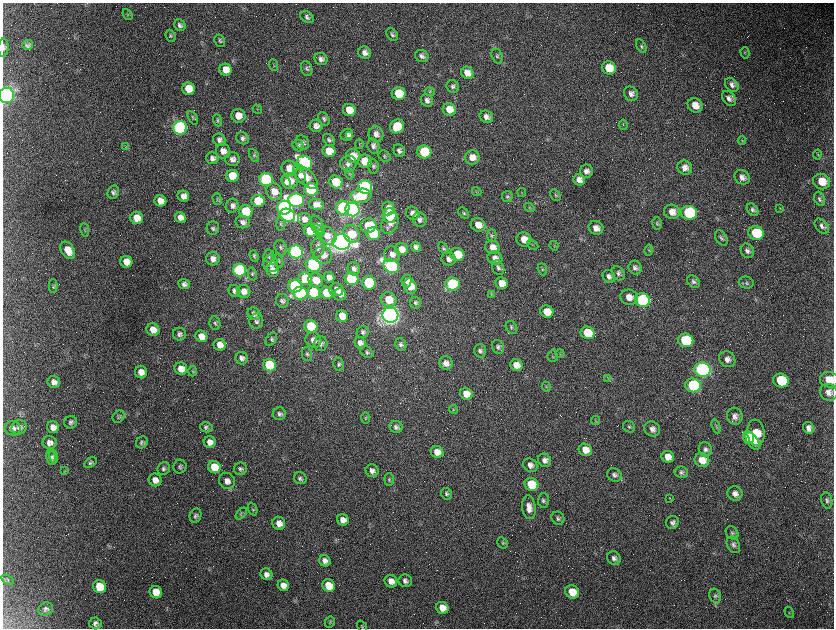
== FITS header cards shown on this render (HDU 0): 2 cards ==
NAXIS1  =                 1663 / length of data axis 1
NAXIS2  =                 1252 / length of data axis 2

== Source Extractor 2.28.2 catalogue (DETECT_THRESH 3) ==
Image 1663 x 1252 px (HDU 0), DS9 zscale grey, zoomed out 1/2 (1 PNG px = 2 x 2 image px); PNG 836 x 630 px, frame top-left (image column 2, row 1251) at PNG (3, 3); each listed source drawn as its Kron ellipse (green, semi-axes under 4 px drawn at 4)
Background 2550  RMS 44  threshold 132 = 3 sigma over >= 5 px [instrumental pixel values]
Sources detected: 450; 128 cannot appear on this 1/2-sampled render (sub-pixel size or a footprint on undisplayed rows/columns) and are neither listed nor drawn; the other 322 listed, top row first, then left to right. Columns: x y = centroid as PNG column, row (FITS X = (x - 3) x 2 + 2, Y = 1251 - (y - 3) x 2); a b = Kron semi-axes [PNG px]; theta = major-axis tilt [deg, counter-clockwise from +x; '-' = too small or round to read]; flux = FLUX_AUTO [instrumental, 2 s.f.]
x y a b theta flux
128 14 6 4 -50 1.2e+04
307 17 7 5 -34 2.9e+04
180 25 6 5 - 3.0e+04
392 34 7 5 -48 2.1e+04
171 36 6 4 -68 1.6e+04
220 41 6 5 - 1.7e+04
27 45 5 5 - 2.4e+04
641 46 7 4 -61 1.8e+04
3 48 9 5 88 2.4e+04
365 53 6 6 - 5.1e+04
745 53 6 4 -75 1.1e+04
422 56 7 6 - 3.3e+04
497 56 7 5 -72 1.9e+04
321 59 7 6 - 3.8e+04
273 65 6 3 -68 1.2e+04
307 68 8 5 -71 2.3e+04
609 68 7 6 - 1.7e+05
226 70 6 6 - 9.0e+04
467 73 6 6 - 8.2e+04
732 85 8 5 -47 3.6e+04
453 86 7 6 - 2.8e+04
189 89 6 6 - 1.7e+05
430 92 5 4 - 1.1e+04
399 94 7 6 - 2.9e+05
631 94 7 6 - 4.4e+04
7 95 7 7 - 2.2e+06
729 98 8 6 -52 4.2e+04
427 100 6 5 - 3.8e+04
695 105 8 7 - 9.9e+04
257 109 5 3 - 7.7e+03
449 109 6 6 - 1.3e+05
349 110 6 6 - 1.6e+05
238 116 7 6 - 1.0e+05
486 117 7 6 - 4.4e+04
193 118 7 4 -58 1.8e+04
324 119 7 5 -57 2.2e+04
217 120 6 4 -67 1.4e+04
623 125 5 2 - 6.6e+03
316 126 6 6 - 5.0e+04
397 126 7 6 - 2.1e+05
180 128 7 6 - 3.2e+06
376 134 8 7 - 5.2e+04
347 135 6 6 - 4.9e+04
350 136 2 2 - 4.6e+03
243 138 7 5 -36 2.9e+04
219 140 6 6 - 3.8e+04
329 140 7 5 -49 2.2e+04
742 141 4 2 - 7.1e+03
302 143 7 6 - 3.5e+04
359 144 5 3 - 7.7e+03
298 146 6 5 - 2.1e+04
373 146 7 6 - 3.8e+04
125 147 3 3 - 7.5e+03
223 151 7 7 - 5.9e+04
329 151 6 6 - 1.7e+05
399 151 6 5 - 3.2e+04
424 152 7 6 - 7.3e+05
254 155 7 4 -64 1.6e+04
817 155 5 3 - 8.3e+03
353 156 7 7 - 1.2e+05
385 156 7 5 -33 1.6e+04
472 157 7 7 - 7.9e+04
212 158 6 6 - 4.0e+04
232 159 7 7 - 4.4e+04
365 161 7 6 - 1.9e+05
305 163 8 6 -33 2.7e+06
348 164 8 8 - 4.1e+04
373 166 7 5 -84 2.1e+04
289 168 8 7 - 1.0e+05
685 168 7 7 - 6.3e+04
586 171 6 6 - 4.3e+04
349 174 6 3 -75 9.6e+03
232 176 6 6 - 3.0e+05
300 176 7 5 -65 3.4e+04
305 177 15 7 -43 1.0e+05
742 177 8 7 - 4.9e+04
266 180 7 6 - 1.9e+06
579 180 6 5 - 5.5e+04
290 181 8 7 - 8.4e+04
822 181 8 7 - 1.4e+05
286 182 6 4 -69 2.9e+04
336 182 7 6 - 3.5e+05
365 187 7 6 - 2.3e+06
311 189 7 6 - 1.5e+06
477 191 5 4 - 1.1e+04
113 192 7 5 67 2.6e+04
274 192 8 7 - 1.1e+05
522 192 5 3 - 8.9e+03
555 195 6 4 -58 1.4e+04
183 196 6 5 - 5.5e+04
361 196 10 7 7 3.0e+05
507 196 5 5 - 1.6e+04
217 199 6 3 -74 9.8e+03
820 199 7 5 -63 2.1e+04
296 200 8 6 -10 3.9e+06
160 201 6 5 - 8.5e+04
258 201 6 6 - 3.9e+05
316 204 7 5 -11 5.5e+04
232 206 7 6 - 3.6e+04
529 207 5 4 - 1.1e+04
284 208 7 7 - 3.7e+06
343 208 7 6 - 1.5e+06
388 208 7 6 - 8.3e+04
780 208 4 2 - 5.1e+03
352 209 7 6 - 6.1e+06
752 210 7 5 -53 2.6e+04
246 212 6 6 - 5.5e+05
672 212 8 7 - 8.3e+04
413 213 7 6 - 5.5e+04
463 213 6 4 -46 1.6e+04
689 213 8 7 - 9.9e+05
287 215 8 6 -17 2.4e+06
389 215 7 7 - 6.0e+05
180 217 5 5 - 4.8e+04
137 218 6 6 - 1.2e+05
304 219 6 6 - 5.2e+04
420 220 7 6 - 3.6e+04
243 222 7 6 - 3.7e+04
390 223 11 8 65 7.2e+04
657 223 6 4 -75 1.6e+04
281 224 6 4 -83 1.6e+04
317 225 9 5 -63 2.9e+04
478 225 7 6 - 9.2e+04
368 226 8 7 - 2.6e+05
822 226 9 5 -48 3.8e+04
213 228 6 6 - 2.4e+04
596 228 7 6 - 7.0e+04
85 230 7 3 -82 1.2e+04
318 230 8 4 -38 2.2e+04
310 231 6 6 - 4.0e+05
756 233 8 7 - 3.6e+05
351 234 9 7 -54 2.0e+05
373 234 7 6 - 8.5e+05
327 236 10 8 -37 8.7e+04
492 236 6 4 -86 1.5e+04
721 238 8 5 -57 2.3e+04
524 239 7 7 - 9.8e+04
341 242 9 8 - 1.2e+07
533 245 6 3 -30 1.0e+04
554 246 5 3 - 8.4e+03
318 247 10 6 83 3.7e+04
416 247 5 5 - 3.5e+04
492 247 7 6 - 8.5e+04
281 248 8 6 -67 2.1e+04
443 248 6 4 -57 1.7e+04
401 249 6 6 - 8.9e+04
68 250 9 6 -58 1.1e+05
649 250 6 4 76 9.9e+03
747 251 7 6 - 3.6e+04
296 252 7 6 - 4.5e+06
392 254 8 7 - 5.6e+04
457 254 7 6 - 2.1e+05
323 255 9 8 - 7.1e+04
254 256 6 4 -71 1.5e+04
269 256 6 5 - 1.9e+04
495 258 7 6 - 5.5e+04
213 259 7 6 - 5.4e+04
449 259 7 6 - 4.6e+04
279 261 7 3 -76 1.2e+04
126 262 6 6 - 1.1e+05
271 264 8 7 - 5.0e+04
313 265 7 6 - 1.8e+06
391 266 8 6 -27 2.4e+06
498 268 8 5 -63 2.6e+04
635 268 7 6 - 3.2e+04
354 269 7 6 - 3.6e+04
542 269 6 4 -68 1.5e+04
239 270 7 6 - 1.9e+06
273 270 7 6 - 6.8e+04
618 273 7 6 - 2.9e+04
252 274 7 4 -77 1.6e+04
609 276 7 6 - 3.8e+04
329 277 5 5 - 4.1e+04
305 279 6 6 - 5.8e+05
351 279 7 6 - 1.5e+06
316 280 7 6 - 1.1e+05
406 281 6 5 - 4.2e+04
693 282 7 5 -50 2.6e+04
746 282 7 6 - 2.4e+04
369 283 7 6 - 7.4e+05
502 283 6 5 - 1.1e+05
184 284 5 5 - 3.0e+04
452 284 7 6 - 1.1e+06
53 286 7 3 -89 1.2e+04
295 286 7 6 - 1.5e+06
410 286 8 6 -71 1.4e+05
336 290 7 6 - 5.9e+04
234 291 6 5 - 3.1e+04
244 291 7 6 - 5.7e+04
314 292 6 6 - 7.6e+05
300 293 7 6 - 1.5e+06
327 293 6 6 - 4.6e+05
340 294 6 6 - 4.6e+04
491 294 4 4 - 8.4e+03
629 297 8 7 - 8.3e+04
389 300 8 7 - 1.6e+05
642 300 7 6 - 1.5e+06
282 301 7 6 - 2.5e+04
415 303 6 5 - 2.0e+04
547 312 7 6 - 1.3e+05
254 314 7 6 - 3.7e+04
390 315 8 7 - 1.1e+07
342 316 6 5 - 1.3e+05
256 321 7 7 - 2.8e+04
215 323 7 5 -79 1.8e+04
311 326 6 6 - 6.5e+05
511 328 7 5 -53 1.7e+04
153 330 6 6 - 1.0e+05
363 332 6 5 - 2.3e+04
588 333 7 6 - 3.0e+05
179 334 6 6 - 3.0e+04
201 336 6 5 - 8.9e+04
271 339 7 5 55 2.1e+04
313 340 8 7 - 5.5e+04
686 340 8 6 -18 7.4e+05
360 343 6 5 - 4.0e+04
321 344 7 7 - 3.2e+04
401 344 6 5 - 2.5e+04
220 345 6 6 - 8.0e+04
498 347 7 6 - 2.4e+04
480 351 7 6 - 2.8e+04
367 352 7 5 -35 2.0e+04
307 354 7 5 -79 1.9e+04
560 354 4 2 - 6.5e+03
553 356 6 5 - 1.5e+04
242 358 6 6 - 3.5e+04
727 359 9 7 -39 5.6e+04
446 363 7 6 - 5.3e+04
339 364 6 5 - 1.9e+04
269 365 6 6 - 7.5e+05
516 365 6 5 - 9.0e+04
181 369 6 6 - 1.0e+05
702 370 8 7 - 4.2e+06
193 371 5 4 - 1.3e+04
141 372 6 6 - 7.0e+04
608 378 3 2 - 5.7e+03
781 380 8 7 - 4.3e+05
829 380 9 8 - 1.3e+05
54 382 6 6 - 4.3e+04
693 385 8 7 - 9.4e+05
546 387 5 3 - 1.1e+04
829 392 9 8 - 6.4e+04
466 394 6 5 - 1.2e+05
453 409 4 4 - 1.0e+04
279 414 6 6 - 2.6e+04
735 416 8 8 - 4.9e+04
119 417 6 5 - 1.6e+04
366 418 6 4 89 1.2e+04
595 420 4 3 - 9.1e+03
71 422 6 6 - 2.8e+04
716 426 7 3 -72 1.5e+04
19 427 8 7 - 3.2e+04
53 427 6 6 - 6.2e+04
206 427 6 5 - 2.5e+04
396 427 6 6 - 2.6e+04
629 427 6 5 - 1.8e+04
12 428 8 7 - 3.8e+04
809 428 6 5 - 4.7e+04
652 429 8 7 - 4.6e+04
756 433 13 8 -84 2.5e+05
748 437 7 5 -72 1.8e+05
753 441 10 5 -56 1.4e+05
142 442 6 5 - 2.2e+04
210 442 6 5 - 6.0e+04
50 443 7 6 - 5.0e+04
705 449 7 6 - 3.0e+04
585 450 7 6 - 8.8e+04
437 452 6 6 - 9.5e+04
54 456 6 3 -71 1.6e+04
668 457 6 5 - 8.0e+04
51 458 7 4 -78 2.4e+04
545 460 7 6 - 4.8e+04
702 460 7 6 - 1.2e+05
91 462 7 4 32 2.0e+04
530 465 8 6 -34 4.9e+04
180 467 7 6 - 2.4e+04
214 467 6 6 - 2.6e+05
164 468 7 6 - 2.7e+04
240 469 6 6 - 2.5e+04
64 471 4 2 - 6.3e+03
372 471 6 6 - 4.3e+04
681 472 7 5 -12 2.6e+04
614 475 7 6 - 3.0e+04
300 478 6 6 - 2.5e+04
389 479 6 4 -88 1.6e+04
155 480 6 6 - 6.3e+04
227 481 8 7 - 6.0e+04
531 485 7 6 - 4.0e+05
446 494 6 5 - 2.0e+04
735 494 7 7 - 5.4e+04
670 498 2 2 - 5.3e+03
543 500 7 5 88 2.3e+04
827 500 8 5 -76 2.6e+04
529 507 12 7 -82 7.0e+04
253 509 7 4 -69 1.6e+04
241 514 7 3 46 1.2e+04
195 516 7 5 69 2.3e+04
558 518 7 6 - 2.3e+04
343 520 6 5 - 6.2e+04
672 522 6 6 - 2.9e+04
279 523 7 6 - 7.3e+04
732 533 7 5 -50 2.4e+04
503 543 6 5 - 1.5e+04
733 545 9 6 -62 3.1e+04
614 558 7 6 - 3.6e+04
325 561 6 5 - 4.4e+04
266 574 6 5 - 4.1e+04
8 580 7 3 -31 1.2e+04
391 581 6 6 - 6.5e+04
405 581 6 6 - 3.2e+04
283 585 6 5 - 7.2e+04
329 586 6 6 - 2.0e+05
100 587 7 6 - 2.9e+05
156 592 6 6 - 1.9e+05
572 592 7 6 - 1.7e+05
715 596 7 5 -69 2.4e+04
442 608 6 5 - 9.9e+04
46 609 8 6 26 2.8e+04
789 613 6 3 -56 1.0e+04
330 622 6 4 60 1.4e+04
96 623 6 5 - 3.3e+04
362 626 6 3 -51 9.2e+03
At the frame edge (FLAGS 8, measured only in part): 3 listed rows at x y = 3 48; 7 95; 829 380
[128 sub-pixel or undisplayed-footprint detections neither listed nor drawn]